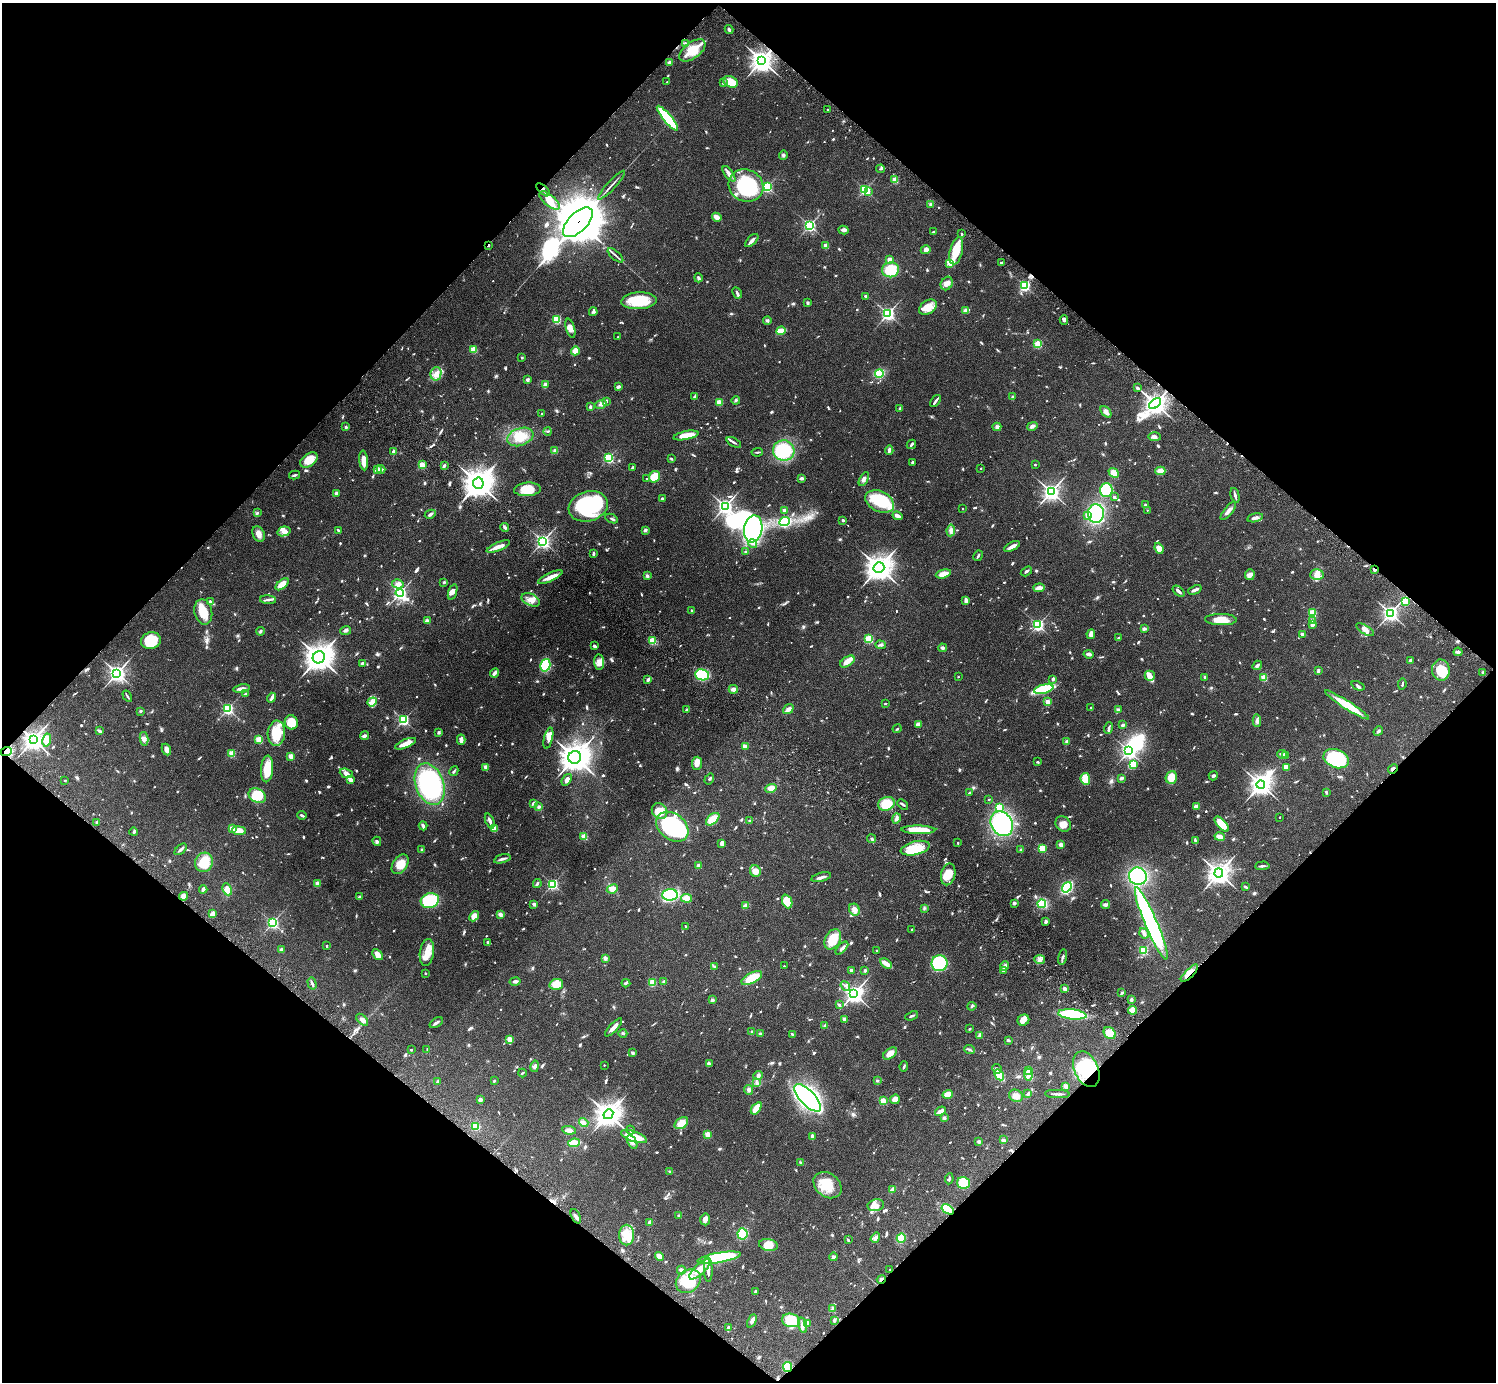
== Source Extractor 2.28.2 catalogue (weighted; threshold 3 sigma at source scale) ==
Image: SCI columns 46-6018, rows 347-5863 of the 6060 x 6070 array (HDU 1 of 3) = the unmasked area's bounding box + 8 px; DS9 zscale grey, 4 x 4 block average (1 PNG px = mean of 4 x 4 image px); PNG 1498 x 1384 px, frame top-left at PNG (2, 3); each listed source drawn as its Kron ellipse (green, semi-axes under 4 px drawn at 4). Shown black and unused: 50% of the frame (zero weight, under 3 of 6 exposures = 3% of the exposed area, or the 3 px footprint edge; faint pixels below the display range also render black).
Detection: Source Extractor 2.28.2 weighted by HDU 2 'WHT'. Background 0.0834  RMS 0.0046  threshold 0.0187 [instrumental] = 3 sigma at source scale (4.09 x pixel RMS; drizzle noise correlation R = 1.36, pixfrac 0.8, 0.05/0.05 arcsec/px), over >= 5 px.
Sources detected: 1251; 10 too faint to see at this stretch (4 x 4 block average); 11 inside a brighter object's white glare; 9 cosmic-ray / hot-pixel residue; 6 long thin detections or spike segments (spike, bleed or trail) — neither listed nor drawn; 23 coinciding with a brighter row at this scale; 79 inside a brighter listed object's ellipse — not listed separately; of the other 1113, all 500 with FLUX_AUTO >= 3.5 (the completeness limit of this list) listed and drawn (613 fainter detections not listed), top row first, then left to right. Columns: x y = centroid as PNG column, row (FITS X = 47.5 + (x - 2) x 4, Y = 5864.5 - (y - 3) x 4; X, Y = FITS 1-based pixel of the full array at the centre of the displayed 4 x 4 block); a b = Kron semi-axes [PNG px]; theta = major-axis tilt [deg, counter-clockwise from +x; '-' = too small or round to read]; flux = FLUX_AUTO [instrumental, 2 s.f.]
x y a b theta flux
729 29 4 2 - 5.7
685 43 4 2 - 3.8
692 50 15 8 37 66
762 60 4 4 - 1800
670 62 3 2 - 9.7
667 82 2 2 - 5.2
723 82 4 2 - 4.6
731 82 7 5 -25 35
828 110 2 2 - 5.1
667 118 15 3 -50 270
783 155 5 3 - 4.9
880 169 4 2 - 3.5
729 174 9 3 -53 14
895 180 2 2 - 93
611 185 19 2 47 10
746 186 18 15 -28 230
767 187 2 2 - 390
543 190 8 2 -42 6.5
865 190 2 2 - 380
869 191 3 2 - 7.5
549 200 12 5 -40 38
931 205 4 3 - 4.7
717 217 5 2 - 27
578 222 19 9 45 18000
810 225 2 2 - 470
844 230 5 3 - 7.8
933 232 3 2 - 6.2
962 234 2 2 - 9.2
752 240 8 2 44 13
488 245 2 2 - 12
826 246 2 2 - 61
926 250 5 4 - 11
956 251 14 6 76 59
615 255 9 2 -42 6.3
890 260 3 3 - 17
950 263 4 3 - 11
1001 263 2 2 - 15
891 270 8 7 - 66
698 278 4 3 - 5
947 283 7 5 60 12
1025 286 2 2 - 410
737 293 6 2 -63 6.9
866 296 3 2 - 4.9
639 301 18 8 3 85
807 303 2 2 - 19
928 307 10 6 34 37
965 311 4 3 - 12
593 312 4 3 - 4
888 314 3 2 - 610
557 319 2 2 - 220
767 320 4 3 - 3.9
1064 320 5 3 - 6
570 328 10 4 -74 13
781 331 5 3 - 51
618 337 2 2 - 3.9
1038 344 2 2 - 170
473 350 2 2 - 110
575 351 5 4 - 24
522 357 2 2 - 10
879 373 4 3 - 65
436 374 7 5 78 16
527 379 2 2 - 23
545 385 4 3 - 11
618 387 3 2 - 11
1137 388 2 2 - 17
695 396 4 2 - 4.8
1012 397 3 2 - 4.7
736 400 4 3 - 3.7
606 401 3 2 - 3.9
935 401 7 2 52 7.3
719 402 2 2 - 83
601 404 6 4 15 8.9
1155 404 7 4 40 1700
590 407 4 3 - 4.1
900 409 4 3 - 5.6
1106 412 6 3 -48 14
541 414 2 2 - 4.9
1032 426 5 4 - 7.7
346 427 2 2 - 15
997 427 4 4 - 9
548 431 4 3 - 3.7
686 435 12 4 11 35
520 437 13 8 20 43
1155 437 6 3 -1 9
734 442 8 2 -30 4.7
911 444 5 2 - 7
784 450 11 10 - 140
889 450 5 2 - 7.9
555 451 4 3 - 8.3
394 452 4 3 - 11
757 452 6 2 8 3.9
609 458 2 2 - 350
671 459 3 2 - 3.6
309 460 10 6 36 54
364 460 10 4 -83 23
913 462 3 2 - 4.2
422 465 2 2 - 120
1035 465 2 2 - 5.9
444 466 4 2 - 5.5
632 468 4 2 - 5.5
981 468 2 2 - 3.9
381 469 4 2 - 7.1
377 470 3 3 - 17
1160 471 5 3 - 26
1114 473 5 3 - 34
294 475 5 2 - 4.8
655 477 6 5 - 72
801 478 3 2 - 13
647 479 2 2 - 5.5
864 479 7 3 62 8.5
478 483 5 5 - 3600
527 489 13 6 4 51
1106 490 7 6 - 140
1051 492 3 3 - 990
337 493 3 3 - 8.7
1235 495 7 2 -75 9.3
1114 497 2 2 - 13
662 498 3 2 - 3.5
880 501 15 10 -25 140
1145 505 2 2 - 15
588 506 20 15 17 250
725 506 3 3 - 850
963 509 2 2 - 3.9
1147 510 2 2 - 3.5
784 511 2 2 - 48
1228 511 11 3 50 16
257 513 4 2 - 3.8
430 514 6 3 28 9
1096 514 9 8 - 250
1087 515 2 2 - 14
898 516 5 3 - 11
1255 518 8 3 12 12
612 519 6 2 -25 5.2
843 520 2 2 - 3.7
785 522 5 3 - 190
505 527 4 3 - 4.9
753 529 13 9 80 730
339 530 4 2 - 3.6
645 530 4 2 - 6.7
951 530 6 4 82 9.2
284 531 7 4 14 13
259 534 8 5 -66 15
543 541 3 2 - 790
753 543 4 3 - 6.2
498 546 12 3 22 23
1012 546 8 3 27 14
1159 548 6 3 -69 30
746 552 3 2 - 3.7
593 554 3 2 - 6.2
978 556 5 2 - 4.6
879 567 5 5 - 2800
1374 569 2 2 - 25
1026 571 6 2 32 4.2
943 574 8 3 14 30
1317 574 6 5 - 16
1250 575 5 5 - 14
647 576 3 3 - 5.3
550 577 13 3 24 19
444 582 2 2 - 3.6
282 584 8 4 41 30
398 584 6 4 -14 9.4
1039 588 6 3 4 17
1195 590 7 2 23 10
1179 591 7 2 -41 9.6
453 592 8 4 71 11
400 593 4 2 - 630
268 600 8 2 -4 6.6
531 600 10 6 -26 20
966 601 4 3 - 12
1405 601 4 3 - 61
210 602 4 2 - 12
691 610 2 2 - 4.8
203 612 12 9 -77 44
1312 613 2 2 - 180
1390 613 3 3 - 880
1221 620 16 5 -1 39
1312 620 4 3 - 3.9
427 621 2 2 - 45
1312 624 4 3 - 13
1038 625 2 2 - 470
1144 629 3 2 - 6.6
1365 630 10 4 -31 15
260 631 4 3 - 4.2
346 631 6 3 12 5
1091 634 5 3 - 16
1302 634 4 2 - 7.2
1119 638 3 3 - 4.1
869 639 2 2 - 220
151 641 10 8 16 90
652 641 2 2 - 160
880 645 5 3 - 5.8
594 646 3 2 - 7.6
942 648 4 3 - 5.4
1458 652 4 3 - 6.5
1089 654 5 3 - 9.4
319 657 6 6 - 2600
1410 660 2 2 - 4.5
599 662 7 5 -83 16
847 662 8 4 33 21
362 663 3 2 - 4
545 665 6 5 - 89
1257 665 5 3 - 7.9
1441 670 10 9 - 63
1318 671 4 3 - 4.9
1483 672 3 2 - 4.3
117 673 3 3 - 1200
494 673 5 2 - 16
702 675 7 5 -8 110
1150 676 5 5 - 20
958 677 2 2 - 4.5
1205 677 2 2 - 5.4
1264 678 2 2 - 120
1053 679 3 3 - 5.3
648 680 3 2 - 8.3
1402 684 5 2 - 3.8
1358 686 7 3 -25 5.9
241 689 8 3 10 11
733 689 4 3 - 12
1044 689 10 4 14 140
246 694 3 2 - 7.8
127 696 6 2 -58 3.7
272 698 5 2 - 9.7
372 702 5 4 - 9.8
1048 702 2 2 - 75
885 703 2 2 - 3.9
1347 705 26 4 -32 75
1091 708 2 2 - 4.8
228 709 2 2 - 430
788 709 6 3 37 12
1118 709 4 3 - 4.8
687 710 4 3 - 5.5
140 711 2 2 - 4.3
404 720 2 2 - 440
1257 721 6 4 -86 7.2
291 722 7 6 - 45
919 724 2 2 - 37
1123 725 3 3 - 5.3
1109 728 6 2 71 5.5
897 729 4 2 - 4.3
100 731 4 2 - 9.9
1378 731 5 3 - 5.2
439 732 3 2 - 4.9
276 733 12 8 86 72
364 736 4 3 - 7.3
548 738 11 4 76 18
144 739 7 4 -79 11
33 740 4 3 - 1400
47 740 7 3 78 30
259 740 2 2 - 160
461 740 5 2 - 16
1066 741 4 3 - 4.3
406 744 11 3 23 41
745 746 2 2 - 28
166 749 6 4 -66 11
1129 751 3 2 - 710
6 752 6 4 23 58
232 754 2 2 - 120
1282 754 5 2 - 3.7
291 756 2 2 - 70
1285 756 4 3 - 3.9
575 757 6 6 - 2900
1336 759 13 9 -21 200
1038 762 3 2 - 3.8
697 763 6 5 - 21
1133 765 4 3 - 38
486 767 2 2 - 42
1286 767 4 2 - 30
267 769 13 6 86 54
1393 769 5 3 - 7.2
454 771 5 2 - 3.9
346 773 7 4 -23 14
1213 776 5 3 - 5.5
1171 777 6 5 - 38
1121 778 4 3 - 5
709 779 6 2 55 4.2
1085 779 6 4 -84 59
65 780 2 2 - 7.3
350 780 2 2 - 41
567 780 6 3 53 12
430 784 21 14 -69 440
1261 784 4 4 - 1600
771 788 6 4 19 19
1326 792 2 2 - 6
969 793 3 2 - 4.7
257 796 9 6 -31 64
989 799 2 2 - 4.2
533 803 3 2 - 6.3
886 804 8 6 21 59
903 804 6 2 -43 3.9
1196 806 4 3 - 10
539 807 3 3 - 5.6
999 807 2 2 - 180
659 811 8 7 - 42
302 815 5 2 - 4.8
1280 817 2 2 - 5.8
896 818 5 3 - 5.9
713 819 8 4 42 67
490 821 8 2 -68 12
750 821 3 2 - 4.3
97 822 2 2 - 17
1002 824 13 10 -58 270
1063 824 8 7 - 19
1222 824 9 4 -48 55
423 826 4 2 - 6.5
672 827 18 13 -39 430
232 829 2 2 - 67
495 829 4 3 - 20
918 830 17 4 -1 64
239 831 7 4 -7 28
134 832 4 3 - 5.3
584 837 2 2 - 110
1220 837 5 4 - 14
872 839 4 3 - 5.4
1195 840 4 2 - 4.5
377 841 5 3 - 5.1
722 843 3 2 - 16
958 843 2 2 - 5.3
1061 845 4 3 - 8.5
915 848 15 6 14 69
1042 848 2 2 - 190
181 849 7 2 42 7.7
422 850 2 2 - 23
1021 850 4 3 - 3.8
502 859 8 2 15 8.1
204 862 10 8 70 61
400 864 11 7 55 39
699 865 2 2 - 45
1262 866 7 2 4 5.3
755 871 6 5 - 26
1219 873 4 4 - 2000
948 874 11 7 77 48
1138 876 9 8 - 190
821 877 10 2 14 12
537 883 4 2 - 4.6
317 884 2 2 - 70
553 884 2 2 - 430
1067 887 6 3 53 220
1246 887 4 2 - 4.7
203 889 4 2 - 9.7
227 889 6 4 -64 20
612 889 6 4 27 23
670 895 8 6 2 320
183 896 4 4 - 15
360 896 4 2 - 4.3
687 898 5 4 - 24
430 901 9 7 16 180
787 901 7 4 -67 63
1014 903 2 2 - 9
534 904 2 2 - 30
1042 904 4 4 - 58
1106 905 4 2 - 9.3
745 906 3 2 - 13
924 908 3 2 - 3.7
854 909 6 5 - 16
212 914 4 2 - 18
500 914 2 2 - 48
474 916 6 4 49 23
1046 922 4 3 - 4.6
273 923 2 2 - 520
1151 923 39 6 -67 730
686 926 2 2 - 7.7
912 929 2 2 - 5.9
1144 933 5 3 - 8.4
833 939 11 7 61 57
488 942 3 2 - 5.1
326 946 2 2 - 7.7
842 948 8 3 47 9
281 950 3 3 - 11
1143 950 2 2 - 290
877 951 3 2 - 8.8
427 952 14 7 81 28
377 955 6 3 -47 28
1062 957 7 2 77 7.3
605 958 2 2 - 47
1040 960 5 4 - 9.4
886 963 6 3 -32 24
939 963 8 8 - 150
714 966 3 2 - 5.6
784 966 2 2 - 3.7
1004 966 5 3 - 9.6
851 970 4 3 - 5.4
865 970 3 2 - 4.7
1004 970 3 2 - 8.3
425 973 2 2 - 8.2
1189 973 11 4 46 22
752 978 11 5 27 52
515 981 5 2 - 8.1
664 981 3 2 - 5.1
312 983 6 2 -75 6.1
626 983 4 2 - 4.6
652 983 4 4 - 23
556 984 7 5 12 39
845 986 5 2 - 4.7
1065 989 2 2 - 39
1122 993 3 2 - 4.3
854 994 4 3 - 1100
712 1000 3 3 - 6.8
1131 1000 3 3 - 3.8
839 1005 4 3 - 3.8
972 1006 4 3 - 4.5
1132 1010 4 4 - 20
1072 1014 14 5 -6 170
912 1016 7 2 22 3.9
844 1019 3 3 - 5.8
362 1020 7 4 -46 13
1023 1020 6 5 - 20
436 1023 7 2 34 9.1
825 1026 2 2 - 25
614 1027 12 3 47 18
970 1029 2 2 - 3.6
752 1032 3 2 - 3.5
623 1033 4 3 - 4
1110 1033 6 5 - 31
760 1034 3 2 - 4.4
792 1034 4 2 - 4
980 1035 3 2 - 13
510 1039 4 4 - 15
1008 1040 4 2 - 3.6
411 1050 2 2 - 9.1
427 1050 4 2 - 3.7
970 1050 5 2 - 4
633 1053 2 2 - 19
890 1053 8 5 36 22
709 1064 3 3 - 4
604 1065 2 2 - 4.2
535 1066 6 3 78 7.8
904 1066 5 2 - 4.1
997 1069 5 3 - 5.9
1086 1069 19 11 -66 120
1029 1071 2 2 - 91
522 1073 4 2 - 3.6
758 1075 5 3 - 6.5
999 1075 6 3 -61 81
1028 1075 6 3 -84 12
438 1081 3 2 - 3.9
494 1081 2 2 - 3.5
877 1081 2 2 - 15
757 1083 4 3 - 4.5
1066 1086 2 2 - 70
749 1090 5 4 - 6.4
948 1094 5 3 - 24
1028 1094 3 2 - 7.1
1057 1094 12 2 -1 7
1016 1096 7 6 - 15
808 1098 17 7 -47 530
895 1099 5 4 - 23
480 1100 4 3 - 8.5
883 1101 2 2 - 110
756 1108 7 3 53 47
940 1111 6 2 32 19
608 1114 5 4 - 2000
944 1118 3 3 - 5.1
584 1123 5 3 - 6.2
681 1123 7 5 35 31
475 1126 4 2 - 39
569 1130 7 4 -9 11
631 1130 5 3 - 6.2
708 1135 2 2 - 110
812 1136 4 3 - 7.3
634 1137 13 5 -19 73
1003 1140 4 3 - 6
632 1142 7 4 -59 12
979 1142 4 3 - 3.7
574 1143 6 2 8 110
801 1163 4 2 - 4.2
670 1171 3 2 - 3.6
949 1179 5 2 - 4.3
964 1183 7 6 - 91
827 1185 15 11 -38 67
893 1189 4 3 - 6.6
876 1205 8 6 12 16
948 1209 7 4 -32 83
576 1216 7 3 -65 7.3
679 1216 2 2 - 27
705 1219 6 5 - 9.2
650 1223 3 2 - 16
742 1234 5 5 - 79
627 1235 10 7 -90 31
875 1238 5 3 - 12
901 1238 5 3 - 52
848 1240 2 2 - 4.3
768 1245 9 6 -9 39
659 1256 4 3 - 23
833 1257 4 4 - 5.1
719 1258 22 5 9 210
700 1269 13 5 44 45
681 1270 4 3 - 8.5
708 1270 12 3 -88 13
889 1270 2 2 - 5
881 1279 4 3 - 7.7
688 1281 13 10 40 91
755 1292 4 2 - 8
833 1309 4 3 - 4
791 1320 9 6 -12 81
834 1320 4 2 - 4.4
752 1321 7 3 64 15
807 1323 2 2 - 40
803 1325 8 3 -75 9.1
729 1328 4 3 - 4.4
787 1367 5 4 - 55
Overlapping masked pixels (flux is a lower limit): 13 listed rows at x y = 762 60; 543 190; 578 222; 488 245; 1374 569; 33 740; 6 752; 1393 769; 1189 973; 1086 1069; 948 1209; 881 1279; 787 1367
Diffuse or blended objects may show on this block-average render without a row.